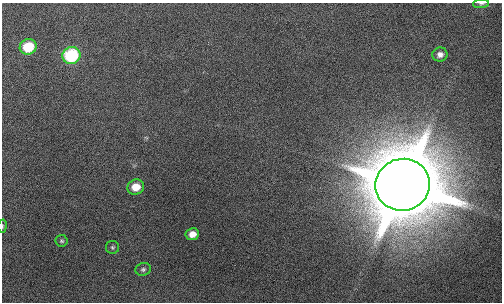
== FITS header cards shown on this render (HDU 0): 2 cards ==
NAXIS1  =                  500
NAXIS2  =                  300

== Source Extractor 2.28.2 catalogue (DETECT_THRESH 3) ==
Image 500 x 300 px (HDU 0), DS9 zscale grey, 1 PNG px = 1 image px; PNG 504 x 304 px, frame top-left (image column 1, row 300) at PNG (2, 3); each listed source drawn as its Kron ellipse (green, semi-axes under 4 px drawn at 4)
Background 135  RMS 9.6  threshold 28.9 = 3 sigma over >= 5 px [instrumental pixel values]
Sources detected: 11; all 11 listed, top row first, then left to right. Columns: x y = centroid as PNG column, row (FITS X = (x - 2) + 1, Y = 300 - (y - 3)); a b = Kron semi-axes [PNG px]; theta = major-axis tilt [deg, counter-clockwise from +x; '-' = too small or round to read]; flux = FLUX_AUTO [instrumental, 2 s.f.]
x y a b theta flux
481 4 8 4 5 1.2e+03
28 47 8 7 - 2.2e+04
440 55 7 7 - 3.4e+03
71 56 9 8 - 5.1e+04
403 185 27 26 - 9.0e+06
136 187 8 7 - 9.7e+03
2 226 7 3 82 7.8e+02
192 234 6 6 - 5.5e+03
62 241 6 6 - 1.2e+03
112 247 6 6 - 1.3e+03
143 269 8 6 15 1.6e+03
At the frame edge (FLAGS 8, measured only in part): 2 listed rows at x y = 481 4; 2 226